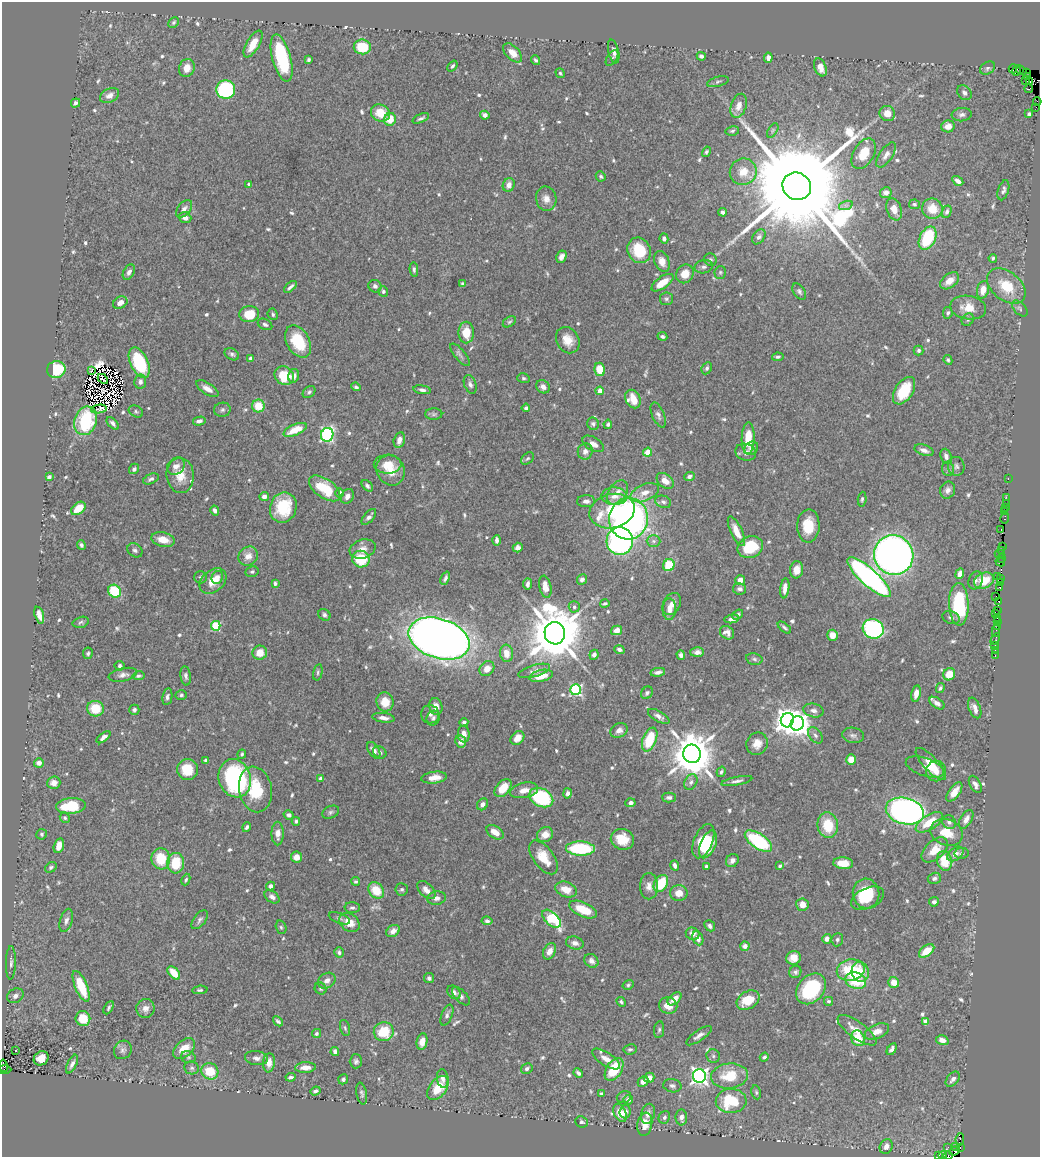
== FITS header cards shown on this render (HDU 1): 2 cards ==
NAXIS1  =                 1038
NAXIS2  =                 1155

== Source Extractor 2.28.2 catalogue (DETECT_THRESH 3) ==
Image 1038 x 1155 px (HDU 1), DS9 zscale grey, 1 PNG px = 1 image px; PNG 1042 x 1159 px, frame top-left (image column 1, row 1155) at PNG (2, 2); each listed source drawn as its Kron ellipse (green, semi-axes under 4 px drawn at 4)
Background 0.54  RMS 0.016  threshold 0.0485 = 3 sigma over >= 5 px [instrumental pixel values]
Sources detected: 718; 10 with non-positive FLUX_AUTO (blend fragments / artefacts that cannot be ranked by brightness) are neither listed nor drawn; of the other 708, the 500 brightest by FLUX_AUTO listed and drawn (208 fainter detections omitted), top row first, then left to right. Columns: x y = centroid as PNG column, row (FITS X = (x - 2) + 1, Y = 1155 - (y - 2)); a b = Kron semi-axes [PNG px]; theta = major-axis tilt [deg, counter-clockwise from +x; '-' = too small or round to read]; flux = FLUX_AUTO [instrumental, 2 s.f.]
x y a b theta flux
174 22 6 4 46 2
253 44 15 6 59 16
362 47 8 7 - 42
614 51 12 5 -77 4.6
513 53 11 6 -46 10
701 56 4 4 - 3.3
282 58 24 9 -75 81
612 58 9 5 57 2.2
768 58 5 4 - 5.5
308 60 4 3 - 2.3
536 60 5 4 - 2.2
452 66 6 3 51 2.1
820 67 9 6 -68 11
187 68 9 7 71 12
987 68 8 6 31 3
1013 69 4 2 - 57
1017 70 5 3 - 52
1021 70 5 3 - 93
560 73 5 4 - 2
1026 73 3 2 - 60
1027 77 3 2 - 25
1025 81 3 2 - 18
718 82 11 5 16 2.8
1030 82 3 3 - 170
226 89 9 9 - 120
1029 89 4 3 - 58
964 93 8 6 -48 3.8
109 95 10 7 29 6.7
1037 102 4 2 - 24
75 103 5 4 - 3
739 106 12 7 71 11
1036 107 2 2 - 3.1
380 113 10 8 -25 22
887 113 8 7 - 10
1029 114 4 3 - 2.5
485 115 5 4 - 5.3
962 115 10 6 7 4
421 118 9 4 24 2.9
390 119 6 6 - 18
948 126 7 6 - 9.4
773 130 8 4 59 2.1
732 131 7 4 11 2
706 152 5 4 - 2
864 154 17 10 60 23
886 155 14 6 56 6.3
743 172 13 13 - 18
601 176 5 4 - 2.3
958 181 6 4 -32 6
249 184 3 3 - 2.2
509 185 7 6 - 8.6
797 186 15 13 -32 53000
1003 190 10 5 73 3.6
886 193 6 5 - 6.4
546 199 12 10 -77 8.9
914 204 5 4 - 2.1
846 205 7 4 18 2.7
184 209 10 6 50 5.1
894 209 11 7 -71 11
932 209 10 10 - 22
723 212 4 4 - 3.1
947 212 6 4 68 3.5
185 218 6 5 - 6.7
759 237 8 6 54 3.5
664 238 5 4 - 3.7
928 238 12 7 63 74
639 250 13 11 -62 36
561 257 6 5 - 5.1
993 258 4 4 - 2
710 260 6 6 - 2.4
662 261 11 7 -66 9.5
704 267 9 6 11 3.4
414 270 7 4 -85 2.2
129 272 8 5 60 4.6
720 272 6 5 - 2
685 274 9 8 - 15
950 281 11 7 38 12
662 283 13 6 36 17
462 284 4 3 - 2.4
375 286 7 6 - 3.5
1006 286 22 14 -38 34
290 287 7 3 41 3.2
983 290 9 6 78 14
383 291 5 4 - 2.5
799 291 9 5 -56 2.9
666 299 6 6 - 2.6
120 303 7 5 31 8.4
968 307 18 11 -8 17
1020 308 9 5 -47 2.9
948 313 6 5 - 2.3
249 314 10 8 8 28
273 314 6 5 - 2.3
968 320 7 5 49 2.2
509 322 7 5 31 2
265 324 8 5 -27 2.8
466 333 11 7 90 20
662 336 5 4 - 2.5
568 340 14 11 -59 15
298 342 17 11 -61 44
919 350 5 5 - 2.9
232 354 8 5 -30 2.8
460 355 13 5 -51 3.8
778 357 6 4 10 1.9
250 358 4 3 - 2.2
948 360 5 4 - 2.2
139 363 16 9 -65 75
707 368 6 4 63 2.5
56 369 9 8 - 49
600 369 7 5 -77 23
92 371 3 2 - 2.1
284 376 10 9 - 33
294 376 7 5 79 6.7
523 378 6 4 -16 2
103 379 6 3 -44 3.2
140 382 7 6 - 4.2
470 384 9 6 -69 4.1
356 387 5 3 - 2
543 387 7 6 - 6.3
207 389 13 5 -33 7.8
422 390 8 4 -10 3.5
600 391 4 4 - 18
904 391 15 9 57 35
309 392 7 5 42 2.5
633 399 9 7 -64 20
258 406 6 6 - 23
526 408 4 4 - 3
99 409 8 3 9 2.6
222 410 8 7 - 3.1
136 411 7 5 -30 2.1
434 414 8 5 0 2.4
658 415 13 6 -67 4.5
85 421 15 11 71 66
199 421 6 4 14 4.2
113 423 7 4 -46 3.6
593 424 6 6 - 2.5
608 424 4 4 - 2.3
295 430 12 5 23 23
327 435 7 6 - 200
748 438 16 6 88 27
399 440 8 5 76 7.8
593 444 12 6 -30 7.3
751 448 7 6 - 4.3
924 450 10 5 -18 5.3
585 451 8 7 - 6.1
648 452 5 4 - 15
746 452 10 8 -18 6.8
946 456 8 5 -71 4.6
527 459 7 5 43 2
388 464 14 9 2 17
176 466 9 8 - 6.9
956 466 9 8 - 4.3
134 469 5 5 - 3.4
948 469 7 6 - 2.8
391 470 16 14 -59 18
180 475 17 13 -84 18
689 476 5 4 - 3.3
49 477 4 3 - 5.4
1008 478 3 2 - 19
151 479 8 5 22 3.2
665 481 9 6 -41 9.8
367 486 6 4 -47 2.7
325 488 18 9 -35 42
948 490 9 7 68 5.1
618 492 13 9 57 11
340 493 4 4 - 5.2
645 493 15 8 24 11
264 496 5 4 - 5.9
347 496 8 6 58 6.4
614 496 13 9 -1 12
1006 497 2 2 - 17
862 499 7 4 84 2.1
586 501 9 6 1 4.3
663 502 8 6 -20 3.1
1006 503 2 2 - 11
283 507 15 13 70 44
1006 507 3 3 - 48
78 508 8 5 39 26
215 511 5 4 - 3.5
612 511 23 17 14 53
1005 512 4 3 - 84
369 517 10 5 49 4
1005 518 6 3 80 31
628 519 21 19 84 490
808 526 16 11 88 26
1001 529 3 2 - 18
736 531 16 6 -65 14
163 540 12 7 -13 15
497 540 5 3 - 3.6
620 541 14 13 - 200
653 541 7 6 - 2.8
81 545 5 4 - 2.5
1002 546 4 2 - 31
750 547 13 10 24 46
518 548 5 4 - 4
363 549 13 9 17 8.6
135 550 8 6 -39 3.1
1002 550 3 2 - 21
999 554 5 2 - 32
894 555 20 19 - 810
248 556 10 9 - 9.8
1002 558 3 3 - 47
361 559 9 8 - 41
1000 562 5 3 - 58
669 565 6 5 - 38
796 570 8 6 82 11
252 572 7 5 11 2.1
960 574 5 4 - 8.8
997 576 3 2 - 9.7
200 577 6 6 - 2.5
217 577 7 5 61 5.5
869 577 28 8 -42 350
445 578 7 4 68 3.2
582 579 5 4 - 4.1
1000 579 3 2 - 23
740 580 5 5 - 10
976 580 9 7 67 3.3
984 580 10 7 23 26
213 581 15 10 41 17
275 583 4 3 - 3
1000 583 2 2 - 13
528 584 5 3 - 3.9
545 587 11 6 -78 11
1000 587 3 3 - 44
785 588 10 4 83 7.4
740 589 6 5 - 4.2
114 591 7 6 - 54
996 596 2 2 - 3.2
999 601 3 3 - 38
605 604 5 3 - 2
672 604 12 8 63 7.9
959 604 21 9 -88 100
574 607 5 5 - 2.4
669 609 11 6 88 9.2
998 610 3 2 - 28
996 614 2 2 - 15
39 615 9 4 -73 9.4
324 615 6 5 - 2.7
738 615 6 4 39 3.5
951 618 9 6 -20 3.9
997 618 2 2 - 16
732 619 7 4 9 4.4
81 622 8 5 15 2.4
997 622 2 2 - 2.2
216 626 5 4 - 79
997 626 2 2 - 17
784 627 8 4 -39 2.4
873 629 11 9 -26 200
617 630 5 4 - 8.5
996 631 6 2 -90 29
555 633 11 10 - 7800
727 633 7 6 - 5.5
833 635 5 5 - 11
439 639 31 19 -18 1800
995 639 6 4 62 19
995 645 3 3 - 34
619 650 5 4 - 3.2
995 650 2 2 - 6.7
697 652 7 5 1 5.5
88 653 5 5 - 2.2
260 653 7 7 - 14
506 653 8 6 -82 11
594 655 5 4 - 4.4
681 655 5 4 - 3.4
995 656 3 2 - 27
754 659 8 5 -12 2.6
120 666 5 5 - 2.8
487 669 8 6 47 9.2
534 671 16 6 16 5.2
318 672 8 4 78 2.2
658 672 7 4 11 4.2
949 674 6 5 - 20
123 675 14 6 13 5.5
138 676 6 4 12 2.1
186 676 9 5 -81 3.5
541 676 12 6 12 17
940 688 5 4 - 2.2
576 690 5 5 - 160
647 693 7 5 56 2.7
916 694 8 5 79 7.9
181 695 5 4 - 2.1
167 697 8 5 80 3.4
385 702 9 8 - 16
937 703 8 5 -35 5.2
436 706 8 6 -77 9.2
975 708 11 6 -68 6.3
95 709 8 7 - 28
134 710 5 5 - 2.6
813 710 10 6 -12 4.8
430 714 9 9 - 5.3
659 716 12 5 -30 5.5
383 718 11 5 -8 5.4
433 718 8 6 63 3.4
787 720 7 6 - 1200
464 722 4 4 - 3
797 723 7 6 - 900
619 730 9 7 28 6
464 734 8 6 -86 7.4
815 735 9 6 -51 3.7
853 735 11 7 -11 4.4
103 737 8 4 38 5.2
517 738 8 6 47 14
650 740 12 6 68 47
461 742 6 5 - 9.5
757 744 11 10 - 11
374 750 9 5 -57 5.8
380 752 7 5 -35 2.6
242 754 4 4 - 2
692 754 9 8 - 4500
206 760 4 3 - 2.6
851 760 5 5 - 16
39 763 5 4 - 6.3
931 764 21 7 -47 18
925 767 20 9 -19 7.7
187 769 10 10 - 27
936 771 10 10 - 10
721 772 5 4 - 2.3
235 778 19 16 -72 160
320 778 4 3 - 2.5
434 778 13 6 7 11
737 781 15 4 11 4.4
691 782 8 6 63 3.9
54 783 6 6 - 8.8
975 784 9 5 -62 5.1
503 788 10 6 49 20
255 789 23 16 -79 42
524 790 14 7 12 9.7
954 792 11 5 54 11
567 793 5 4 - 4.1
669 797 7 5 0 3.2
541 798 12 9 -27 87
630 803 5 4 - 3.6
482 804 6 5 - 5.3
71 806 15 8 4 38
905 811 19 13 -13 560
331 812 9 6 25 2.7
289 815 5 4 - 4.2
65 818 5 4 - 2
966 819 10 5 60 6.9
296 821 4 4 - 2.2
929 822 15 7 32 23
949 822 7 6 - 3.5
828 825 13 10 -83 33
247 827 5 3 - 2.5
495 832 9 6 -33 12
946 832 16 13 -23 23
42 834 5 5 - 2.4
278 834 12 6 -90 7.1
545 835 8 7 - 11
622 839 12 10 -21 26
703 841 18 9 68 35
758 841 16 7 -34 100
708 844 14 7 68 30
59 846 7 5 74 11
580 849 14 7 -2 84
935 850 16 9 43 18
962 853 7 5 7 2.2
955 854 9 6 35 6.4
296 857 5 5 - 8.3
543 857 19 10 -54 21
161 859 10 9 - 36
732 860 7 6 - 4.4
944 861 10 7 -78 29
176 863 10 8 85 34
843 863 10 6 -5 18
675 865 5 3 - 3.7
780 866 4 3 - 2
51 867 6 4 35 2.4
706 867 4 3 - 2.6
934 878 7 5 15 2.9
186 880 6 4 66 2
355 881 4 4 - 2
661 883 9 6 57 42
270 886 4 4 - 4.4
649 886 13 9 -90 7.9
402 889 6 6 - 2.5
376 890 9 7 -51 27
426 890 11 6 -43 7.7
566 890 11 7 -20 14
679 893 8 8 - 13
866 893 15 13 -83 32
272 897 8 5 -35 4.4
436 898 9 6 8 4.8
868 898 17 10 24 25
934 902 5 4 - 3.6
802 905 6 6 - 12
352 908 7 5 -1 2.9
583 909 15 7 -24 28
339 918 11 5 -21 2.9
551 919 11 6 -43 81
66 920 12 6 73 4.8
200 920 11 6 52 3.6
487 921 5 4 - 2.6
349 922 11 8 -34 15
710 926 6 5 - 3.1
281 927 7 5 -72 2.2
393 931 7 5 36 7.1
693 934 7 6 - 6.6
698 938 7 5 -66 7.1
827 939 5 4 - 6.7
837 940 6 6 - 3
575 943 9 6 -17 5.8
745 946 4 4 - 6.2
549 951 9 6 62 7.8
927 951 9 5 37 22
339 952 5 4 - 2.9
793 958 7 7 - 11
591 961 7 6 - 5.1
11 963 17 5 89 4.3
851 970 14 10 12 50
795 972 6 6 - 2.9
860 972 10 8 -77 16
174 973 8 5 -48 18
429 978 5 5 - 3
856 980 11 8 -19 44
327 981 9 7 33 6.4
894 982 5 5 - 13
628 985 5 4 - 2
81 986 16 6 -67 43
321 989 6 5 - 2.3
811 989 17 13 48 85
200 990 8 4 5 2
454 992 7 5 -46 4.1
15 996 8 7 - 4.5
461 996 11 6 -47 3.7
674 999 8 5 42 11
748 1000 12 8 32 27
829 1001 4 4 - 2.1
621 1002 5 4 - 2.2
668 1005 9 8 - 13
109 1008 7 4 60 2.6
145 1008 9 9 - 7
447 1015 11 5 68 3.6
83 1019 7 7 - 25
278 1021 5 3 - 2.6
926 1021 4 4 - 14
345 1028 8 5 -74 2.2
659 1030 8 5 81 2.4
857 1030 23 8 -36 16
877 1031 13 7 23 12
384 1032 10 9 - 40
316 1033 5 4 - 2.8
699 1036 15 5 34 6.6
858 1038 8 6 -64 27
942 1040 6 4 -17 7.3
422 1042 8 5 80 10
184 1049 13 8 41 19
630 1049 6 5 - 2.6
892 1049 6 4 57 3.7
15 1050 3 2 - 3.3
123 1050 9 8 - 4.7
335 1052 4 4 - 3.9
713 1056 7 6 - 2.9
188 1057 7 5 -16 2.4
764 1057 5 4 - 2.8
41 1058 8 6 39 13
256 1058 11 7 -8 4.9
606 1059 16 6 -33 9
356 1061 7 6 - 3.1
269 1063 9 6 84 9.7
72 1064 10 4 64 4.3
3 1066 6 3 -81 210
305 1067 10 5 3 9.7
192 1068 7 6 - 2.7
4 1069 7 4 -1 610
527 1069 6 5 - 3.3
614 1069 12 7 58 37
210 1071 9 8 - 30
578 1073 5 3 - 2.8
699 1076 7 6 - 470
729 1076 18 12 6 38
291 1077 5 3 - 2.5
443 1078 9 5 -83 4.5
649 1078 5 5 - 8.1
343 1079 5 4 - 2.8
953 1079 9 5 49 4.8
643 1081 6 4 43 8
672 1086 9 6 -10 3.8
438 1088 14 8 52 27
315 1091 5 4 - 3
756 1092 7 4 -79 2
362 1093 11 5 -80 2.8
602 1094 4 3 - 2.8
624 1097 7 5 16 2.7
628 1100 5 4 - 5.8
731 1101 15 12 2 58
625 1112 6 5 - 8
620 1113 10 6 -67 13
648 1114 10 6 76 8
664 1117 6 5 - 3.1
681 1117 8 6 -87 7.2
582 1122 6 5 - 2.5
645 1124 12 7 80 16
960 1139 6 3 83 40
886 1146 7 6 - 7.6
948 1147 3 2 - 8.3
956 1147 3 3 - 100
960 1147 3 2 - 11
954 1151 5 3 - 210
938 1155 4 3 - 43
943 1155 4 2 - 150
948 1156 5 3 - 71
At the frame edge (FLAGS 8, measured only in part): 3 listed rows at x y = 938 1155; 943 1155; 948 1156
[208 fainter detections neither listed nor drawn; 10 non-positive-flux detections neither listed nor drawn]